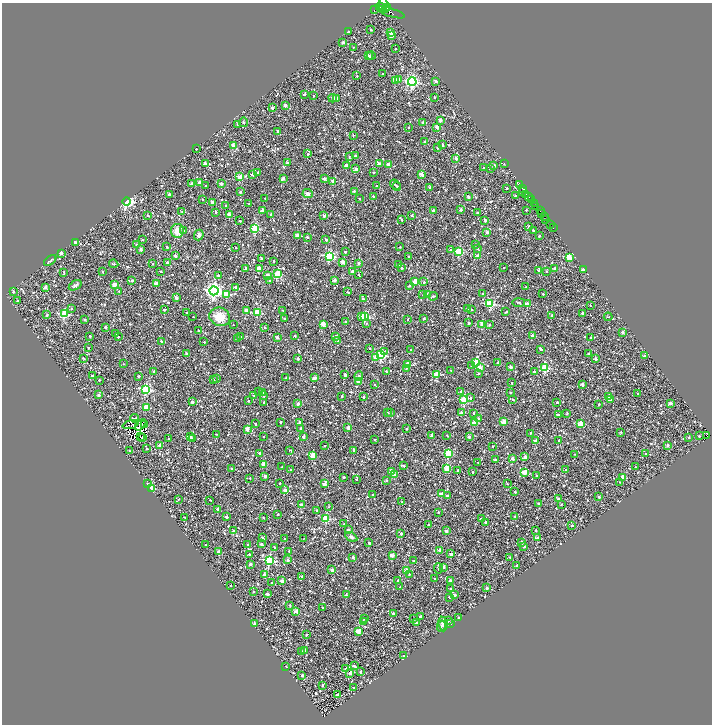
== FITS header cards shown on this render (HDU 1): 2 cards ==
NAXIS1  =                 1420
NAXIS2  =                 1444

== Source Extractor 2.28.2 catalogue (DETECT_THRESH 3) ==
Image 1420 x 1444 px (HDU 1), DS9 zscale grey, zoomed out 1/2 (1 PNG px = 2 x 2 image px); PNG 714 x 726 px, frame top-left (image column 1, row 1443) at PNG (2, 3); each listed source drawn as its Kron ellipse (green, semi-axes under 4 px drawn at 4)
Background 0.67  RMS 0.7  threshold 2.11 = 3 sigma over >= 5 px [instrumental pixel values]
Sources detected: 1377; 233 cannot appear on this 1/2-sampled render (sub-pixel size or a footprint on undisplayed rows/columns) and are neither listed nor drawn; of the other 1144, the 500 brightest by FLUX_AUTO listed and drawn (644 fainter detections omitted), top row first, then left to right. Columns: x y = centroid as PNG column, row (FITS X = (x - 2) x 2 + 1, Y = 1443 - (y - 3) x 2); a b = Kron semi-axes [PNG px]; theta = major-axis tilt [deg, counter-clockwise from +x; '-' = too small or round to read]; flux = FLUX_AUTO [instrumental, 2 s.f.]
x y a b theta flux
383 4 8 2 87 1000
380 7 4 3 - 1300
387 7 3 2 - 2100
375 9 3 2 - 1600
386 9 3 2 - 2900
390 12 15 3 -18 1800
371 29 2 2 - 200
348 32 2 2 - 370
390 32 3 2 - 1900
392 36 2 2 - 1200
343 42 2 2 - 810
353 47 2 2 - 110
395 49 2 2 - 160
368 55 4 3 - 140
371 56 4 3 - 170
382 74 2 2 - 110
357 76 2 2 - 130
399 80 2 2 - 410
395 81 3 2 - 1400
436 81 2 2 - 580
412 82 4 4 - 23000
304 94 3 2 - 360
313 96 2 2 - 150
434 97 2 2 - 140
333 98 4 3 - 240
336 98 2 2 - 1100
285 105 2 2 - 860
272 108 2 2 - 900
440 120 2 2 - 890
244 122 4 2 - 120
423 122 2 2 - 180
238 124 3 2 - 130
409 127 2 2 - 160
437 127 2 2 - 930
278 131 2 2 - 840
353 135 2 2 - 160
425 142 2 2 - 1000
442 144 2 2 - 260
233 145 2 2 - 1400
437 148 2 2 - 150
196 149 2 2 - 120
308 154 2 2 - 230
355 156 2 2 - 610
349 157 4 2 - 100
456 158 2 2 - 1100
288 163 2 2 - 780
205 164 2 2 - 840
379 164 3 2 - 760
504 164 3 2 - 110
388 165 3 2 - 560
494 165 2 2 - 560
347 166 2 2 - 1800
484 168 2 2 - 100
490 168 3 2 - 320
356 169 2 2 - 520
258 172 2 2 - 340
373 172 2 2 - 130
252 174 3 3 - 310
421 174 3 2 - 1400
240 177 3 2 - 2700
283 178 3 2 - 860
324 179 2 2 - 680
333 181 2 2 - 960
199 182 2 2 - 710
192 184 2 2 - 890
221 184 2 2 - 780
520 184 3 2 - 2300
395 185 6 2 -38 150
206 186 2 2 - 140
376 186 2 2 - 120
397 186 4 2 - 130
430 188 2 2 - 640
507 188 2 2 - 190
522 188 3 2 - 1900
354 191 2 2 - 230
523 191 2 1 - 160
240 192 2 2 - 490
169 194 2 2 - 630
308 194 5 4 - 450
526 194 3 2 - 140
373 196 2 2 - 260
516 196 2 2 - 190
468 197 2 2 - 680
529 197 3 1 - 420
265 198 2 2 - 110
359 198 2 2 - 120
202 199 2 2 - 120
531 199 4 2 - 1100
127 201 4 3 - 15000
212 202 2 2 - 790
249 203 2 2 - 130
534 203 2 1 - 500
226 206 2 2 - 380
535 206 2 2 - 600
262 210 2 2 - 1600
433 210 2 2 - 810
461 210 2 2 - 860
526 210 2 2 - 120
540 211 2 2 - 580
182 212 2 2 - 140
216 212 2 2 - 200
478 213 2 2 - 320
542 213 2 2 - 1900
271 214 2 2 - 240
148 215 2 2 - 250
229 215 2 2 - 1800
324 215 2 2 - 870
412 215 2 2 - 330
544 216 3 1 - 460
546 219 4 2 - 1200
402 220 2 2 - 160
485 220 2 2 - 910
240 221 2 2 - 140
550 225 2 2 - 330
529 226 2 2 - 170
255 228 3 3 - 7000
553 228 2 1 - 170
177 231 7 6 - 1400
184 231 3 3 - 150
533 231 3 2 - 240
487 232 2 2 - 970
199 235 5 4 - 400
297 235 2 2 - 860
539 236 3 2 - 220
307 237 2 2 - 380
142 240 2 2 - 120
326 240 2 2 - 540
75 242 2 2 - 630
475 244 2 2 - 170
137 245 2 2 - 540
167 247 2 2 - 180
236 247 2 2 - 150
400 247 2 2 - 120
477 249 2 2 - 160
141 250 2 2 - 940
451 250 3 3 - 280
345 252 2 2 - 320
459 252 3 3 - 6100
61 253 2 2 - 950
175 256 2 2 - 910
329 256 3 3 - 14000
408 256 2 2 - 330
478 256 2 2 - 1300
569 257 3 2 - 2400
261 258 2 2 - 240
50 260 7 3 38 180
273 261 2 2 - 120
167 262 3 2 - 660
342 262 2 2 - 1900
359 263 2 2 - 810
114 264 4 2 - 170
153 264 2 2 - 110
398 265 2 2 - 160
246 268 2 2 - 380
259 268 3 2 - 2300
402 268 3 2 - 190
504 268 2 2 - 140
555 268 2 2 - 630
583 269 2 2 - 1200
539 270 3 2 - 860
160 271 2 2 - 100
352 271 2 2 - 820
546 271 3 2 - 110
64 272 4 2 - 120
102 272 2 2 - 180
277 274 3 3 - 5600
218 275 2 2 - 180
359 275 4 2 - 150
268 276 2 2 - 1800
132 280 2 2 - 280
335 280 2 2 - 1100
269 281 3 2 - 140
415 282 3 2 - 2300
424 282 2 2 - 340
156 284 2 2 - 700
75 285 7 4 34 310
115 285 4 2 - 2200
409 286 2 2 - 170
236 287 3 2 - 910
525 287 3 2 - 110
45 288 3 2 - 930
119 291 2 2 - 170
214 291 4 4 - 50000
13 292 2 2 - 190
347 292 3 2 - 160
227 294 3 3 - 3300
483 294 2 2 - 200
543 294 3 2 - 110
423 295 3 3 - 110
428 295 2 2 - 2500
433 296 4 3 - 150
176 298 2 2 - 1200
363 299 2 2 - 240
17 301 2 2 - 150
518 302 6 3 1 170
490 304 3 3 - 8900
527 304 2 2 - 2100
590 306 2 2 - 150
72 309 2 2 - 220
164 309 2 2 - 260
467 309 2 2 - 140
246 310 2 2 - 1200
283 310 2 2 - 110
471 310 2 2 - 150
506 312 3 2 - 140
187 313 2 2 - 250
257 313 3 3 - 5400
582 313 2 2 - 250
64 314 3 3 - 9000
47 315 2 2 - 180
552 316 2 2 - 740
193 317 2 2 - 100
220 317 10 9 - 2200
362 317 3 2 - 1100
365 317 3 3 - 7000
608 317 4 2 - 110
85 319 2 2 - 250
284 319 2 2 - 150
408 319 3 2 - 110
424 319 3 3 - 110
346 322 2 2 - 410
469 323 2 2 - 510
323 324 2 2 - 2400
366 324 3 3 - 110
482 324 2 2 - 2600
233 325 2 2 - 100
489 325 2 2 - 200
105 327 2 2 - 780
264 328 3 2 - 110
198 331 2 2 - 220
623 332 2 2 - 840
115 333 2 2 - 200
532 335 2 2 - 700
90 336 2 2 - 190
241 336 2 2 - 110
295 336 2 2 - 180
336 336 2 2 - 800
118 337 2 2 - 150
277 337 2 2 - 810
591 338 2 2 - 180
238 339 2 2 - 490
161 341 2 2 - 470
337 341 2 2 - 460
204 342 2 2 - 300
88 348 2 2 - 120
369 348 2 2 - 160
541 349 3 2 - 420
411 350 2 2 - 150
385 351 4 2 - 120
186 353 2 2 - 190
588 354 2 2 - 110
381 355 4 3 - 12000
644 356 2 2 - 900
375 357 3 2 - 1300
83 358 3 1 - 140
298 359 3 2 - 560
596 359 2 2 - 850
476 363 3 3 - 5400
498 363 2 2 - 870
123 364 2 2 - 110
408 364 2 2 - 2200
472 365 3 3 - 140
511 367 2 2 - 950
480 368 2 2 - 1300
545 368 3 3 - 9300
406 369 4 3 - 110
451 370 2 2 - 140
153 371 2 2 - 140
386 371 2 2 - 130
534 372 2 2 - 230
345 374 2 2 - 840
437 374 3 3 - 3500
478 374 3 2 - 150
92 376 2 2 - 280
139 376 2 2 - 350
359 376 5 3 - 210
286 378 3 3 - 100
315 378 2 2 - 1100
213 379 2 2 - 260
216 379 3 3 - 140
99 380 2 2 - 230
358 382 2 2 - 1700
512 383 2 2 - 200
582 384 3 2 - 870
374 385 2 2 - 140
146 389 4 3 - 15000
259 391 4 3 - 160
461 391 2 2 - 230
510 392 2 2 - 130
262 393 2 2 - 910
638 394 2 2 - 160
98 395 2 2 - 860
254 395 2 2 - 170
264 396 3 2 - 110
342 396 2 2 - 210
364 397 2 2 - 690
609 397 2 2 - 1800
470 398 2 2 - 330
464 400 3 3 - 6300
513 400 2 2 - 230
611 400 2 2 - 530
248 401 2 2 - 230
192 402 2 2 - 690
264 402 2 2 - 140
557 402 2 2 - 420
670 403 2 2 - 920
298 404 2 2 - 1300
599 404 2 2 - 110
146 407 3 2 - 3500
387 413 2 2 - 300
390 413 3 2 - 140
461 413 2 2 - 780
474 413 2 2 - 240
567 413 3 2 - 100
558 415 2 2 - 970
134 418 4 2 - 280
478 418 3 3 - 130
281 422 2 2 - 240
300 422 2 2 - 830
504 422 2 2 - 2600
475 423 2 2 - 2600
131 424 8 2 17 190
144 424 2 2 - 160
255 424 2 2 - 200
581 424 3 2 - 2800
141 425 7 2 45 310
301 428 2 2 - 240
348 428 2 2 - 1300
247 429 2 2 - 1600
406 429 2 2 - 180
621 432 2 2 - 150
530 433 2 2 - 160
216 434 3 2 - 130
141 436 3 2 - 120
264 436 2 2 - 140
431 436 3 2 - 900
447 436 3 2 - 120
699 436 2 2 - 260
706 436 3 1 - 290
190 437 2 2 - 1900
303 437 2 2 - 780
469 437 2 2 - 740
689 437 2 2 - 310
142 438 2 1 - 100
168 439 2 2 - 110
193 439 2 2 - 130
374 440 2 2 - 110
559 440 2 2 - 250
535 441 2 2 - 1100
160 445 2 2 - 940
667 445 2 2 - 830
324 446 2 2 - 140
493 446 2 2 - 130
147 449 2 2 - 120
290 450 3 2 - 120
354 450 2 2 - 900
129 451 3 2 - 130
259 453 2 2 - 590
448 454 3 3 - 6000
574 454 2 2 - 130
645 454 2 2 - 120
313 455 4 3 - 2900
525 457 2 2 - 920
512 458 2 2 - 1200
496 460 2 2 - 910
478 463 3 1 - 110
263 464 2 2 - 1100
404 466 2 2 - 280
282 467 2 2 - 110
635 467 2 2 - 140
446 468 3 3 - 2800
232 469 2 2 - 890
290 470 2 2 - 230
458 470 2 2 - 450
566 470 2 2 - 360
392 471 2 2 - 1700
473 472 2 2 - 440
524 472 3 2 - 3000
395 475 3 2 - 1200
265 476 2 2 - 830
537 476 2 2 - 170
344 477 2 2 - 360
623 477 2 2 - 2900
250 478 2 2 - 100
356 479 2 2 - 170
386 480 3 2 - 200
620 482 3 2 - 100
280 483 2 2 - 180
147 484 2 2 - 210
324 484 3 2 - 1200
507 484 2 2 - 120
151 488 2 2 - 4700
285 490 2 2 - 1200
515 492 2 2 - 170
372 494 2 2 - 110
441 494 2 2 - 1100
447 495 2 2 - 470
599 497 2 2 - 600
178 499 2 2 - 130
558 499 2 2 - 940
210 500 2 2 - 110
402 502 2 2 - 120
538 503 2 2 - 150
561 504 2 2 - 110
301 505 3 2 - 940
329 507 3 3 - 110
218 509 2 2 - 1200
317 510 2 2 - 320
438 512 2 2 - 160
278 514 2 2 - 300
515 516 2 2 - 180
184 517 2 2 - 110
226 517 2 2 - 790
263 517 3 2 - 130
326 518 3 3 - 6100
481 518 3 2 - 130
485 522 2 2 - 460
344 524 2 2 - 120
428 524 2 2 - 190
572 525 2 2 - 290
348 530 2 2 - 740
536 530 2 2 - 420
233 531 2 2 - 880
446 531 2 2 - 940
401 534 2 2 - 850
262 537 2 2 - 190
351 537 6 4 -29 300
304 538 3 1 - 120
537 538 2 2 - 1800
285 539 2 2 - 330
521 542 2 2 - 680
369 543 2 2 - 460
261 544 2 2 - 770
205 545 2 2 - 110
248 545 2 2 - 570
524 546 2 2 - 360
275 547 2 2 - 230
439 550 2 2 - 860
289 551 2 2 - 230
219 552 2 2 - 2100
249 554 2 2 - 250
451 554 2 2 - 490
392 555 3 2 - 1100
353 557 2 2 - 540
509 557 2 2 - 130
269 560 3 3 - 12000
288 560 2 2 - 740
414 561 2 2 - 800
250 564 2 2 - 810
517 566 2 2 - 860
443 567 3 2 - 640
438 568 5 3 - 160
332 570 2 2 - 600
407 570 2 2 - 2700
409 574 2 2 - 110
264 575 2 2 - 1400
302 576 3 2 - 400
434 578 2 2 - 150
398 580 2 2 - 250
451 580 3 2 - 940
282 581 3 2 - 1200
272 583 2 2 - 340
231 586 2 2 - 150
400 587 2 2 - 260
450 588 2 2 - 130
486 588 2 2 - 580
254 591 2 2 - 200
268 594 2 2 - 1100
346 594 2 2 - 150
455 595 3 2 - 420
449 597 2 2 - 220
290 605 4 3 - 120
322 607 2 2 - 140
296 611 2 2 - 1500
393 614 2 2 - 830
420 616 3 2 - 210
364 618 2 2 - 130
459 618 2 2 - 380
414 619 2 2 - 120
448 620 2 2 - 640
363 621 2 2 - 320
416 622 2 2 - 450
254 624 2 2 - 530
443 624 7 4 -83 410
451 624 2 2 - 180
441 626 5 3 - 220
358 631 2 2 - 2500
306 635 3 2 - 200
305 650 2 2 - 140
302 652 2 2 - 870
404 656 2 2 - 730
286 666 2 2 - 500
354 666 4 2 - 220
346 669 2 2 - 830
360 672 3 2 - 460
350 673 2 2 - 870
302 675 2 2 - 400
322 685 2 2 - 180
353 688 2 2 - 200
337 695 3 2 - 1100
At the frame edge (FLAGS 8, measured only in part): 1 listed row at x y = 383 4
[644 fainter detections neither listed nor drawn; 233 sub-pixel or undisplayed-footprint detections neither listed nor drawn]